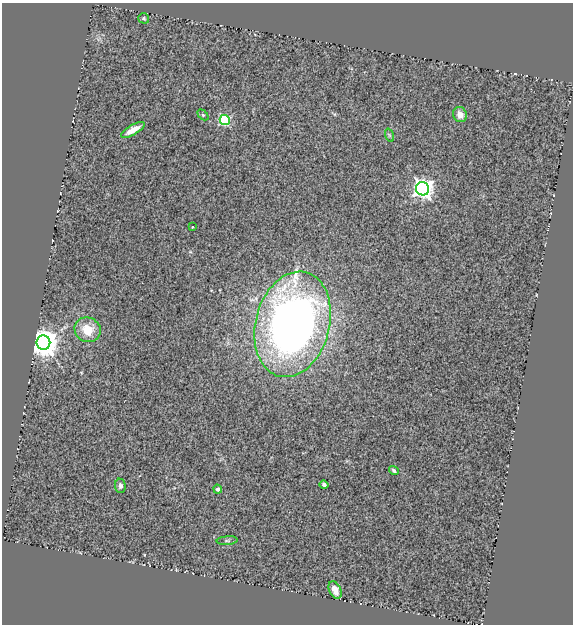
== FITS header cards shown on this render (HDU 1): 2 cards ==
NAXIS1  =                  571
NAXIS2  =                  622

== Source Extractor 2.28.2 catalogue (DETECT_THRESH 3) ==
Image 571 x 622 px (HDU 1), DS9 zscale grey, 1 PNG px = 1 image px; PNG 575 x 626 px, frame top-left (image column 1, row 622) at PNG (2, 3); each listed source drawn as its Kron ellipse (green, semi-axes under 4 px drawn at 4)
Background 1.69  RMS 0.18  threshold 0.525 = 3 sigma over >= 5 px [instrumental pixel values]
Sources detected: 17; all 17 listed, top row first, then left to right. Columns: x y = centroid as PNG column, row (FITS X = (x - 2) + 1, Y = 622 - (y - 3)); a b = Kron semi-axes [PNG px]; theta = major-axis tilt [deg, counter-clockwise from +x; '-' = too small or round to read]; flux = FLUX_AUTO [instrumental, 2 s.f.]
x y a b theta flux
144 18 5 5 - 17
460 114 8 7 - 93
203 115 6 4 -44 15
225 120 5 5 - 970
133 130 13 5 29 110
389 135 7 4 -71 18
423 189 6 6 - 7200
192 227 2 2 - 7.8
293 324 54 37 75 7700
88 330 13 12 - 230
43 343 7 7 - 19000
394 471 5 4 - 29
324 485 4 3 - 32
120 486 7 5 -86 30
218 489 4 4 - 27
227 541 10 4 4 24
335 590 9 6 -66 86